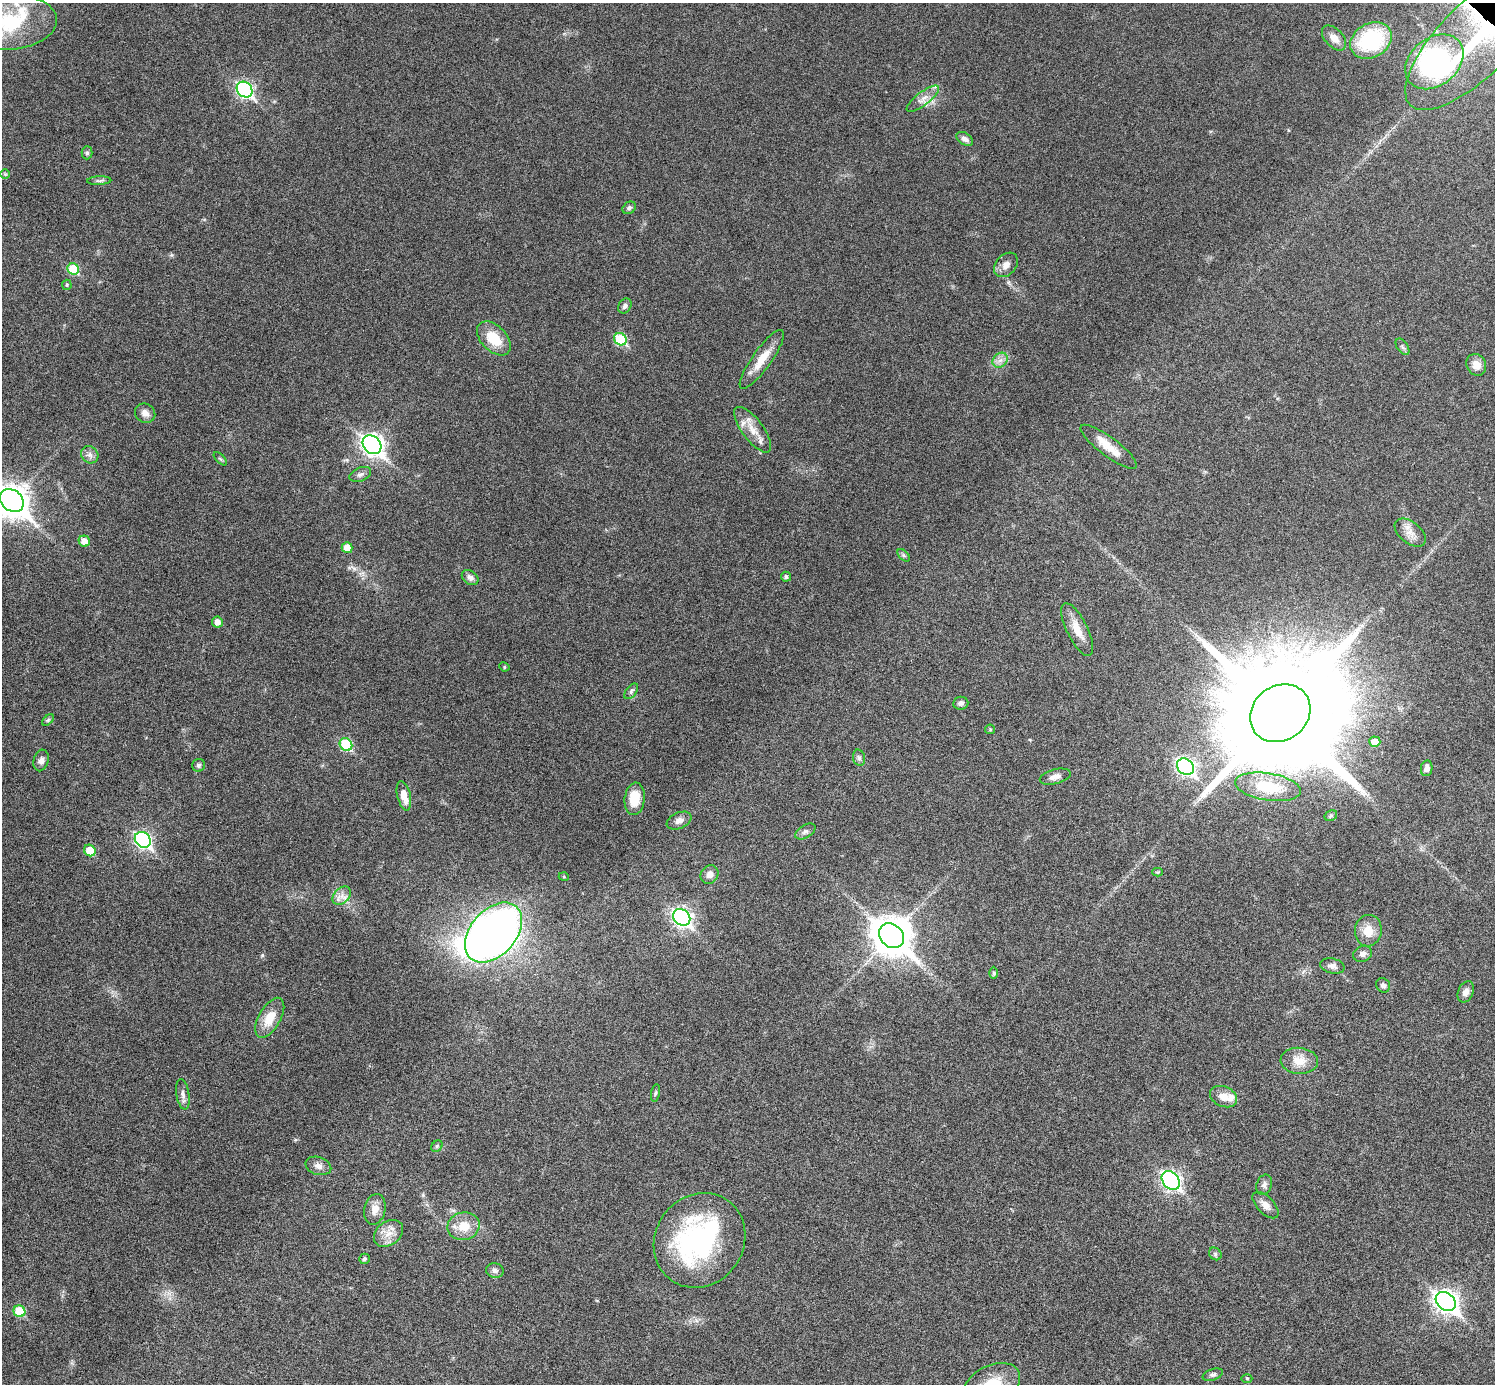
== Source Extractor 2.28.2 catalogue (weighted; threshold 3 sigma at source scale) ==
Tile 7 of 4 x 4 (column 3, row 2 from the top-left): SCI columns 2998-4490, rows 3067-4448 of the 5992 x 5993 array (HDU 1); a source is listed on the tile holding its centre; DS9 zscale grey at full resolution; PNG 1497 x 1386 px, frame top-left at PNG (2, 3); each listed source drawn as its Kron ellipse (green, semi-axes under 4 px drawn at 4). Shown black and unused: <1% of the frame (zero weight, under 6 of 11 exposures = <1% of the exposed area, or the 3 px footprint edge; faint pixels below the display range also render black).
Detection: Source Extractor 2.28.2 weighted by HDU 2 'WHT'; one run over the whole footprint, this tile lists its part. Background 0.0216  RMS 0.0026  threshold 0.0105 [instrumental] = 3 sigma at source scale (4.09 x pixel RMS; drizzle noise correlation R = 1.36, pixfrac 0.8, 0.05/0.05 arcsec/px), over >= 5 px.
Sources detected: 101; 2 inside a brighter object's white glare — neither listed nor drawn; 4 inside a brighter listed object's ellipse — not listed separately; the other 95 listed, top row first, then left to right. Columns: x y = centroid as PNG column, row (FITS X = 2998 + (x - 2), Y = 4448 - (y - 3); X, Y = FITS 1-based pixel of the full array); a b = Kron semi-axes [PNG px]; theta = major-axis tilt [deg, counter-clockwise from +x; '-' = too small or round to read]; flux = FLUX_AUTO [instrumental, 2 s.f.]
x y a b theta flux
11 22 46 27 4 19
1478 37 96 36 45 52
1334 38 15 9 -47 2.1
1371 40 22 17 30 20
1434 62 32 23 39 54
245 90 8 7 - 57
923 99 20 6 38 1.8
965 139 9 6 -33 1
87 153 6 5 - 0.49
5 174 5 5 - 0.3
99 181 12 4 2 0.6
629 208 7 5 37 0.55
1006 265 14 10 47 1.7
73 269 6 5 - 9.4
67 285 5 5 - 0.3
625 306 8 6 59 0.78
494 338 20 12 -45 6.5
620 339 6 5 - 14
1402 347 9 5 -56 0.6
762 359 35 9 55 4.5
1000 360 8 6 44 1.2
1476 365 11 9 -62 2.2
145 413 10 9 - 1.5
753 430 27 10 -53 3.8
372 445 10 8 -44 130
1109 447 34 9 -37 4.3
90 455 9 8 - 1.2
220 459 8 3 -45 0.36
360 474 11 6 22 0.96
12 500 13 10 -43 370
1410 533 18 11 -39 2.4
84 541 6 5 - 2.1
347 548 5 5 - 3.1
904 555 7 4 -45 0.47
786 577 5 5 - 0.56
470 578 9 6 -36 1
217 622 5 5 - 1.5
1077 630 29 10 -64 3.8
504 667 5 4 - 0.36
631 691 9 5 53 0.56
961 703 8 6 7 0.83
1280 713 32 27 37 12000
48 720 7 4 44 0.38
990 729 5 5 - 0.27
1375 742 5 5 - 2.1
346 744 7 6 - 15
859 758 8 6 -75 0.59
41 760 11 7 74 1.1
199 765 6 6 - 0.57
1186 767 9 7 -40 73
1427 768 8 5 80 1.1
1055 777 16 7 15 1.5
1268 787 33 13 -9 8.9
404 796 15 6 -77 2.9
635 799 16 10 83 5.5
1331 816 7 5 29 0.42
679 821 13 8 24 1.4
805 832 11 6 31 0.8
143 840 8 7 - 60
90 850 6 5 - 4.8
1158 872 5 4 - 0.29
710 875 10 8 49 1.6
564 877 5 3 - 0.2
342 896 11 7 46 1.6
682 917 9 7 -42 89
1368 931 16 13 81 3.6
493 932 34 23 48 160
891 936 14 11 -42 600
1363 954 10 7 20 0.99
1332 966 12 7 -13 1.2
994 973 6 4 90 0.36
1383 985 7 6 - 0.83
1466 992 11 7 65 1.4
270 1018 22 11 60 4.7
1299 1061 19 13 -4 3.6
655 1093 9 3 79 0.37
183 1094 15 6 -81 1.2
1223 1097 14 10 -24 2.6
437 1146 6 5 - 0.4
318 1166 13 9 -17 1.4
1171 1180 10 8 -50 82
1264 1185 10 7 69 0.92
1265 1205 16 8 -45 1.8
375 1209 15 10 78 2.3
463 1226 16 13 13 4.5
389 1233 16 11 37 2.8
700 1240 49 44 55 42
1215 1254 7 5 -47 0.5
364 1259 5 5 - 0.57
495 1271 9 7 -15 0.92
1446 1301 11 8 -40 150
19 1311 6 5 - 9.7
1213 1375 10 5 18 0.63
1247 1378 5 3 - 0.23
992 1384 30 19 25 7.9
Overlapping masked pixels (flux is a lower limit): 2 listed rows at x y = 1478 37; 1434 62
Isophote crosses this tile's border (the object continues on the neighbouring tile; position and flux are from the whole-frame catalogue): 5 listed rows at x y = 11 22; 1478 37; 1434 62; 12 500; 992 1384
Unlisted compact peaks at least as high as the median listed source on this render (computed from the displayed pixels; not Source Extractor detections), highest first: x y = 262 955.